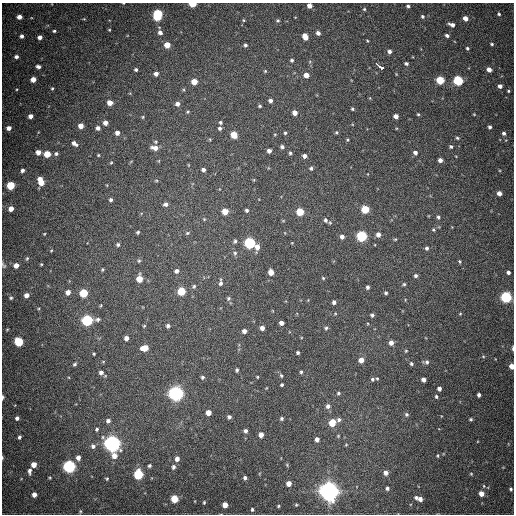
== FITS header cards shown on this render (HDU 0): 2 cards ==
NAXIS1  =                  512
NAXIS2  =                  512

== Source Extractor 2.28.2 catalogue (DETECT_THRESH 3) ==
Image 512 x 512 px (HDU 0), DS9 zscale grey, 1 PNG px = 1 image px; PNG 516 x 516 px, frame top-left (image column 1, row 512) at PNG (2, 3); no overlay
Background 738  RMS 21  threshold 62.2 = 3 sigma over >= 5 px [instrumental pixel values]
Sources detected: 237; all 237 listed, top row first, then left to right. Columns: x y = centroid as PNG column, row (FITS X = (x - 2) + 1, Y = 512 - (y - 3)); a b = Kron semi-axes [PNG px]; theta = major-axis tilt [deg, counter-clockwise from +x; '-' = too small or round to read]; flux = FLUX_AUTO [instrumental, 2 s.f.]
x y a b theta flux
123 3 3 2 - 8.8e+02
192 4 5 3 - 3.6e+04
310 6 4 4 - 1.0e+04
408 6 4 4 - 3.0e+03
364 9 4 4 - 1.7e+03
499 14 3 3 - 2.1e+03
158 15 8 5 81 1.2e+05
422 16 4 4 - 2.7e+03
19 17 4 4 - 9.0e+03
465 18 4 4 - 1.1e+04
84 19 4 3 - 1.3e+03
244 20 4 3 - 1.2e+03
278 20 5 5 - 1.8e+03
452 25 6 4 -19 6.0e+03
109 30 4 3 - 1.3e+03
54 31 4 3 - 2.1e+03
160 32 5 5 - 5.6e+03
318 33 4 4 - 5.0e+03
447 35 4 3 - 3.7e+03
22 36 4 4 - 4.2e+03
305 36 6 4 -68 1.6e+04
40 37 4 4 - 6.6e+03
367 41 3 3 - 1.2e+03
492 44 3 3 - 2.0e+03
167 45 5 4 - 2.0e+04
245 45 4 4 - 3.0e+03
467 48 3 3 - 2.2e+03
389 51 4 4 - 4.6e+03
16 57 4 4 - 4.4e+03
292 60 4 4 - 2.4e+03
406 64 4 3 - 2.9e+03
380 66 9 3 -38 1.8e+04
38 67 5 4 - 4.4e+03
136 69 4 4 - 2.5e+03
489 69 4 4 - 9.7e+03
265 71 4 4 - 1.4e+03
156 74 5 4 - 6.5e+03
306 75 5 4 - 1.2e+04
33 79 5 4 - 1.4e+04
440 80 5 5 - 5.6e+04
458 81 5 5 - 1.1e+05
194 82 5 4 - 1.9e+04
500 86 4 4 - 5.7e+03
52 88 4 3 - 1.7e+03
508 91 3 2 - 1.4e+03
270 101 5 4 - 4.6e+03
110 103 5 4 - 1.4e+04
177 104 5 5 - 6.2e+03
260 106 4 3 - 1.9e+03
352 109 3 3 - 1.8e+03
188 112 5 4 - 1.7e+03
295 113 4 4 - 1.0e+04
418 114 4 4 - 1.6e+03
474 114 3 2 - 1.0e+03
30 116 4 4 - 7.7e+03
396 116 4 4 - 8.5e+03
143 117 4 3 - 1.6e+03
220 122 4 3 - 2.2e+03
105 123 4 4 - 8.4e+03
81 126 4 4 - 1.2e+04
490 127 4 3 - 3.4e+03
9 128 4 4 - 7.2e+03
98 128 4 4 - 5.2e+03
220 128 4 4 - 3.0e+03
336 132 5 4 - 1.9e+03
117 133 4 4 - 6.4e+03
285 133 4 3 - 1.9e+03
504 133 4 4 - 3.4e+03
275 134 4 3 - 1.2e+03
234 135 5 5 - 2.4e+04
457 138 5 4 - 2.0e+03
347 140 4 3 - 1.5e+03
156 142 6 4 0 1.9e+03
74 143 6 4 -41 5.9e+03
282 147 4 4 - 3.3e+03
451 147 5 5 - 2.6e+03
155 148 8 5 -7 9.3e+03
269 151 4 4 - 5.1e+03
38 152 4 4 - 9.7e+03
415 152 5 5 - 4.9e+03
290 153 4 4 - 2.2e+03
47 154 5 4 - 2.6e+04
56 154 5 4 - 3.0e+03
98 155 3 3 - 1.4e+03
304 156 4 4 - 5.5e+03
440 160 4 4 - 6.0e+03
111 163 4 4 - 1.3e+03
311 168 5 4 - 2.6e+03
22 170 4 3 - 3.9e+03
203 170 4 4 - 4.2e+03
156 180 5 3 - 1.4e+03
41 181 8 5 -72 2.3e+04
11 185 5 5 - 6.1e+04
499 193 4 4 - 8.7e+03
111 200 4 4 - 3.0e+03
166 204 5 4 - 4.3e+03
11 209 4 4 - 1.0e+04
365 209 5 5 - 5.1e+04
247 210 4 3 - 2.8e+03
225 211 5 5 - 2.0e+04
300 212 5 5 - 4.5e+04
438 217 5 4 - 2.9e+03
204 219 5 3 - 1.3e+03
326 220 6 5 - 3.8e+03
283 221 5 3 - 1.3e+03
433 230 5 4 - 1.7e+03
138 232 4 3 - 2.0e+03
187 233 6 4 22 1.8e+03
44 234 4 3 - 1.1e+03
378 234 5 5 - 6.7e+03
362 236 5 5 - 1.6e+05
342 237 5 4 - 5.4e+03
395 239 4 3 - 1.4e+03
235 241 5 4 - 2.7e+03
250 243 5 5 - 1.9e+05
292 243 3 3 - 9.2e+02
118 245 5 4 - 2.7e+03
257 247 7 5 76 8.3e+03
427 248 4 4 - 3.3e+03
51 250 5 3 - 1.3e+03
235 253 5 5 - 2.6e+03
27 258 6 4 63 2.0e+03
139 261 5 4 - 1.9e+03
459 261 4 4 - 1.7e+03
41 264 4 3 - 1.4e+03
3 265 9 5 -56 2.7e+03
16 265 5 5 - 1.0e+04
102 269 4 3 - 1.5e+03
176 271 5 4 - 4.4e+03
271 272 5 5 - 1.4e+04
508 272 4 4 - 4.0e+03
416 276 5 4 - 3.0e+03
323 278 4 4 - 1.6e+03
139 279 5 5 - 2.4e+04
220 283 8 4 86 4.0e+03
404 284 5 4 - 1.8e+03
194 286 5 4 - 2.3e+03
367 287 4 3 - 3.1e+03
181 291 5 5 - 5.2e+04
68 292 4 4 - 8.9e+03
84 293 5 5 - 6.2e+04
386 293 4 4 - 2.4e+03
26 295 5 4 - 8.8e+03
506 297 5 5 - 1.9e+05
11 298 6 5 - 2.5e+03
228 298 6 5 - 2.4e+03
334 302 4 4 - 4.0e+03
460 314 4 4 - 1.3e+03
372 315 4 4 - 2.9e+03
97 319 7 5 7 3.5e+03
87 320 5 5 - 2.0e+05
281 323 4 4 - 6.1e+03
144 326 4 3 - 1.4e+03
168 326 5 4 - 3.6e+03
262 328 4 4 - 7.1e+03
326 328 5 5 - 2.4e+03
7 329 5 3 - 1.2e+03
244 331 4 4 - 6.0e+03
126 338 4 4 - 6.2e+03
19 342 5 5 - 9.0e+04
391 343 5 4 - 7.9e+03
145 348 6 5 - 2.4e+04
513 348 6 2 -90 2.1e+03
406 351 5 4 - 1.4e+03
298 353 3 3 - 2.4e+03
94 354 3 2 - 1.5e+03
483 356 5 3 - 1.3e+03
361 360 5 5 - 9.5e+03
426 362 6 4 -8 3.8e+03
411 363 4 4 - 2.2e+03
75 364 4 3 - 2.2e+03
512 366 4 4 - 1.2e+04
237 370 4 3 - 2.4e+03
101 372 6 5 - 5.0e+03
301 372 4 3 - 1.9e+03
281 376 6 4 -51 2.2e+03
203 377 5 5 - 2.7e+03
257 377 3 3 - 1.2e+03
377 378 4 4 - 1.3e+03
372 379 4 4 - 2.2e+03
424 380 4 4 - 7.0e+03
282 385 3 3 - 2.1e+03
266 388 4 2 - 9.3e+02
439 388 4 4 - 5.0e+03
176 393 6 6 - 6.3e+05
338 393 5 5 - 2.1e+03
479 395 4 3 - 3.9e+03
436 396 4 4 - 2.1e+03
2 397 4 2 - 3.8e+03
328 406 6 5 - 5.2e+03
208 413 4 4 - 1.3e+04
406 414 6 5 - 2.7e+03
229 417 4 4 - 3.4e+03
17 418 4 4 - 3.9e+03
282 418 4 4 - 2.4e+03
471 419 4 4 - 2.1e+03
339 420 6 5 - 3.5e+03
108 421 6 5 - 4.8e+03
332 423 6 5 - 2.8e+04
97 429 5 4 - 2.5e+03
245 431 4 4 - 3.9e+03
261 435 4 4 - 1.0e+04
338 436 4 3 - 1.3e+03
19 437 4 3 - 2.7e+03
317 439 4 4 - 6.4e+03
112 444 6 6 - 8.3e+05
93 446 7 6 - 4.7e+03
114 456 7 6 - 1.1e+04
437 456 5 3 - 1.5e+03
2 457 5 3 - 1.3e+03
78 458 5 5 - 7.3e+03
177 459 5 5 - 6.7e+03
34 464 4 4 - 1.4e+04
69 466 5 5 - 3.0e+05
149 466 4 3 - 2.5e+03
173 467 5 4 - 3.8e+03
30 471 7 4 87 5.0e+03
386 473 5 5 - 7.4e+03
138 474 5 5 - 1.1e+05
471 474 4 4 - 1.3e+03
245 478 4 4 - 3.4e+03
107 479 4 4 - 1.6e+03
289 483 4 4 - 1.0e+04
387 488 4 4 - 3.0e+03
511 489 4 4 - 2.2e+03
329 491 7 7 - 1.2e+06
481 494 4 4 - 1.3e+04
34 495 4 4 - 9.2e+03
416 497 5 5 - 3.8e+03
174 499 5 5 - 3.8e+04
420 499 4 4 - 7.3e+03
204 502 4 3 - 1.7e+03
225 505 5 4 - 1.4e+04
296 505 3 3 - 1.4e+03
278 506 3 3 - 1.4e+03
252 509 4 3 - 2.2e+03
80 511 6 3 -90 1.4e+03
At the frame edge (FLAGS 8, measured only in part): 8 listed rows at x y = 123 3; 192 4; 310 6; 3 265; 513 348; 512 366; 2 397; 2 457